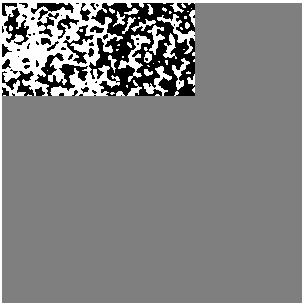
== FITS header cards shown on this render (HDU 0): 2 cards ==
NAXIS1  =                  300
NAXIS2  =                  300

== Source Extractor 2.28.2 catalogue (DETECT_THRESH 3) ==
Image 300 x 300 px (HDU 0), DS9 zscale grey, 1 PNG px = 1 image px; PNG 304 x 304 px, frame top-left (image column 1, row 300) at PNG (2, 3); no overlay
Background 0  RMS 0.38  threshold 1.15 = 3 sigma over >= 5 px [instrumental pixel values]
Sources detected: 12; all 12 listed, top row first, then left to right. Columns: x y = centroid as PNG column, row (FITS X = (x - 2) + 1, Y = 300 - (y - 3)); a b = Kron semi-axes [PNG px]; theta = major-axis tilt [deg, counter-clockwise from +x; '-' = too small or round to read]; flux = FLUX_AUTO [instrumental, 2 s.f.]
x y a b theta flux
25 11 9 7 -35 77
36 15 4 3 - 44
54 38 6 5 - 76
109 49 5 3 - 57
32 53 11 9 42 3300
67 55 5 4 - 29
93 59 5 5 - 57
132 64 7 5 -32 340
177 72 4 3 - 34
10 74 6 5 - 54
73 81 6 4 -89 32
91 85 8 4 -90 51